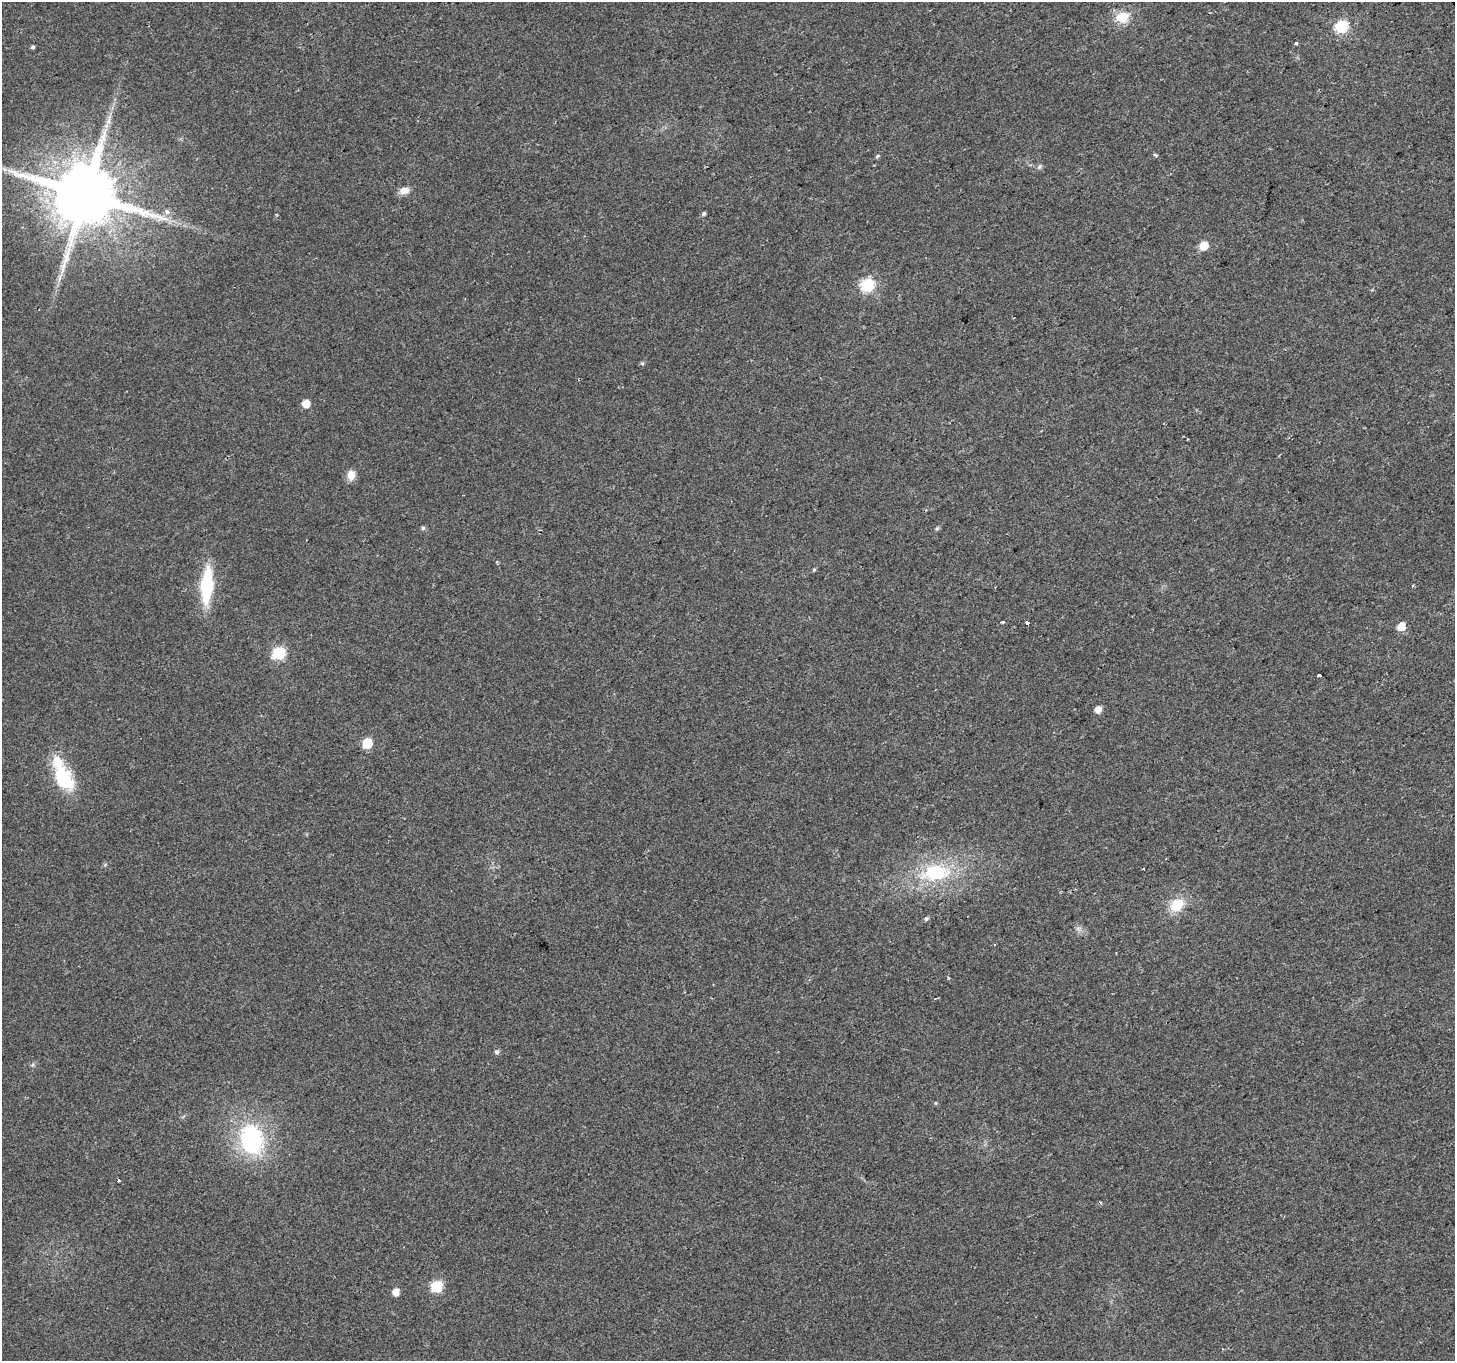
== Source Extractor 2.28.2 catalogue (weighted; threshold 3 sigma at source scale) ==
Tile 10 of 4 x 4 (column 2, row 3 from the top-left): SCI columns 1454-2906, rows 1466-2824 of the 5816 x 5708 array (HDU 1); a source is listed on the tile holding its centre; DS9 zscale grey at full resolution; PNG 1457 x 1363 px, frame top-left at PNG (2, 2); no overlay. Shown black and unused: <1% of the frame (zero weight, under 2 of 3 exposures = <1% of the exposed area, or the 3 px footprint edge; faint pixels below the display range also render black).
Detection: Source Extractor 2.28.2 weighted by HDU 2 'WHT'; one run over the whole footprint, this tile lists its part. Background 0.0277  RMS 0.0057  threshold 0.0258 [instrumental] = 3 sigma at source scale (4.5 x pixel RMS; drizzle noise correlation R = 1.50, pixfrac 1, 0.0396/0.0396 arcsec/px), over >= 5 px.
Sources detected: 48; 3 cosmic-ray / hot-pixel residue — not listed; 1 inside a brighter listed object's ellipse — not listed separately; the other 44 listed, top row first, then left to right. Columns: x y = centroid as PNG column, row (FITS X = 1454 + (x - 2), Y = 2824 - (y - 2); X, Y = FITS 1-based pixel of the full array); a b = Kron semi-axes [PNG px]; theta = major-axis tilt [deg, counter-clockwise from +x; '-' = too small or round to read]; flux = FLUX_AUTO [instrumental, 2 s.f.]
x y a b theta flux
1122 17 18 14 13 12
1342 27 7 6 - 67
1296 43 3 3 - 2.8
33 47 4 4 - 1.1
109 120 11 4 79 2.6
1155 155 5 4 - 0.81
877 156 6 4 24 0.8
1039 167 7 6 - 1.4
4 169 8 5 -44 1.9
404 190 13 8 12 4.6
86 194 17 16 - 6400
167 212 7 5 -33 2.4
703 214 6 4 46 1.1
1204 246 7 6 - 11
60 277 16 3 69 2.9
867 285 7 7 - 83
642 363 6 5 - 0.92
306 404 6 5 - 9.1
351 475 12 9 87 5.1
423 528 5 5 - 1.1
937 528 6 5 - 0.87
814 570 5 4 - 0.83
207 585 33 11 86 41
1413 585 4 3 - 0.53
1003 622 3 3 - 1.6
1027 623 4 3 - 1.5
1402 626 6 6 - 9.9
279 653 7 6 - 63
1319 675 3 3 - 3.5
1098 710 6 5 - 5
367 743 6 6 - 28
63 779 37 20 -61 30
1143 869 3 2 - 0.79
935 873 39 21 5 41
1177 905 18 14 37 14
926 919 6 4 37 1.2
1078 928 7 4 0 1.4
994 945 3 2 - 0.65
497 1052 6 6 - 1.5
32 1065 6 4 44 0.94
935 1103 5 3 - 0.56
251 1139 27 20 -78 74
436 1287 7 6 - 47
396 1292 6 5 - 6.2
Isophote crosses this tile's border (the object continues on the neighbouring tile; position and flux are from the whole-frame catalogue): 1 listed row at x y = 4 169